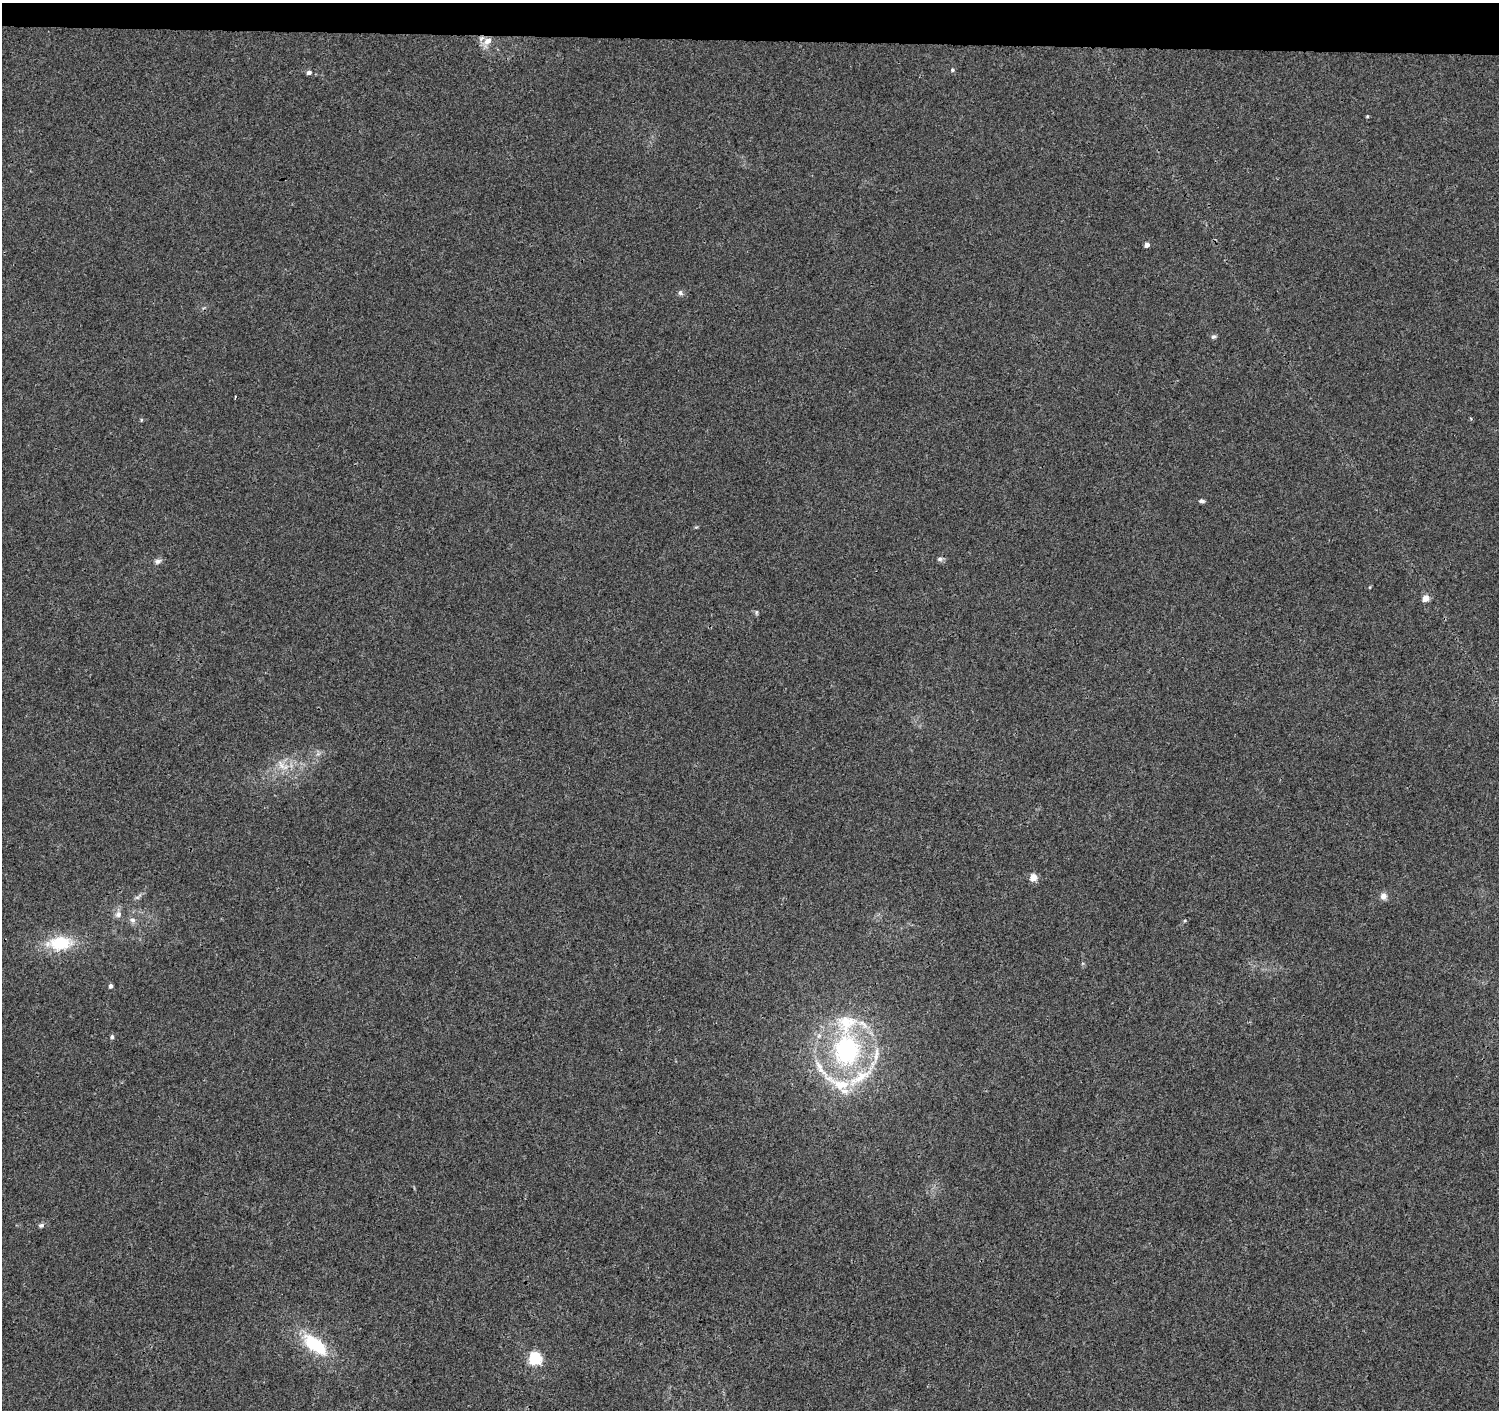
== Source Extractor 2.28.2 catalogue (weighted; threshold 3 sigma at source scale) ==
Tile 2 of 3 x 3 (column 2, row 1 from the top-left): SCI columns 1497-2993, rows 3043-4450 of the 4497 x 4733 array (HDU 1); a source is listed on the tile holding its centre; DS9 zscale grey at full resolution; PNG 1501 x 1412 px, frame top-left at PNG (2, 3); no overlay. Shown black and unused: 3% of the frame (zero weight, under 3 of 4 exposures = <1% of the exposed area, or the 3 px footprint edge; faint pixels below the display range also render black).
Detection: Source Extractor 2.28.2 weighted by HDU 2 'WHT'; one run over the whole footprint, this tile lists its part. Background 0.0067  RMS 0.0028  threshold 0.0125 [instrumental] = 3 sigma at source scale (4.5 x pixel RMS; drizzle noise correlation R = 1.50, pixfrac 1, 0.0396/0.0396 arcsec/px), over >= 5 px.
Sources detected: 38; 8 inside a brighter listed object's ellipse — not listed separately; the other 30 listed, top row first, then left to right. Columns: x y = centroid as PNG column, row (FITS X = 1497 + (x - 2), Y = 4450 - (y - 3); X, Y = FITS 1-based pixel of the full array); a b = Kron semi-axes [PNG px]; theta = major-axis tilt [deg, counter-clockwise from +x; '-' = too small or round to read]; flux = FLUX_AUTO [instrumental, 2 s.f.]
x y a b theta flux
487 42 15 8 54 2.6
952 70 5 5 - 0.57
309 72 6 5 - 0.88
1367 116 4 3 - 0.26
1147 245 4 4 - 2
680 293 8 7 - 0.7
1213 337 7 5 27 0.55
235 397 3 2 - 0.26
141 420 5 3 - 0.29
1202 501 7 5 -3 0.74
940 559 7 6 - 0.76
158 561 10 7 18 0.93
1370 587 5 3 - 0.21
1425 598 5 4 - 4
756 612 7 4 -87 0.44
318 754 7 4 19 0.64
283 765 23 10 -35 4
1033 877 5 4 - 5.9
1383 896 9 8 - 1.5
138 897 13 5 39 0.89
118 914 9 8 - 1.3
132 920 8 7 - 1.1
1185 921 5 4 - 0.35
60 943 29 16 5 12
110 986 4 4 - 0.91
112 1037 5 4 - 0.65
846 1050 43 36 88 44
41 1225 8 6 13 0.7
315 1345 36 16 -39 15
535 1358 6 6 - 38